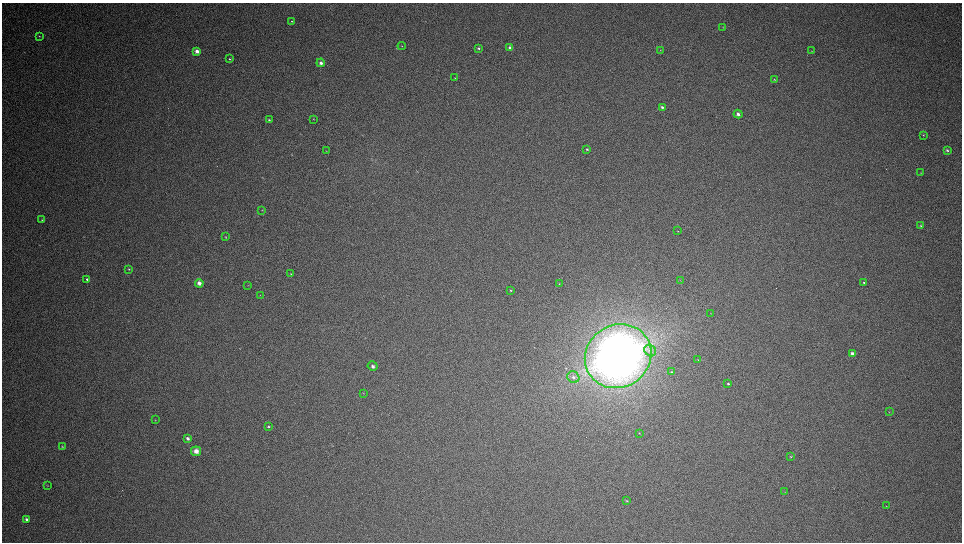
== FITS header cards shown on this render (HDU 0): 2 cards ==
NAXIS1  =                 1920
NAXIS2  =                 1080

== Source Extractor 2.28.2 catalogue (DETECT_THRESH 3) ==
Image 1920 x 1080 px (HDU 0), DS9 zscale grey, zoomed out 1/2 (1 PNG px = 2 x 2 image px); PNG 964 x 544 px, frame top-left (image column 1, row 1079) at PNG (2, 3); each listed source drawn as its Kron ellipse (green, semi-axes under 4 px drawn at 4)
Background 63.4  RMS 1.9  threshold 5.83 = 3 sigma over >= 5 px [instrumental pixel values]
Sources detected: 61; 1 cannot appear on this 1/2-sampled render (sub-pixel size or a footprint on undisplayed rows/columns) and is neither listed nor drawn; the other 60 listed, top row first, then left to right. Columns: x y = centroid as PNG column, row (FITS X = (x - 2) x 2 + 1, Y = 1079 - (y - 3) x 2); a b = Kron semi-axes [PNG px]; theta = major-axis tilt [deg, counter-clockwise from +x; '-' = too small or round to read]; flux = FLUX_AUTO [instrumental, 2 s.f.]
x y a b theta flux
292 21 3 2 - 310
723 27 3 2 - 120
39 36 4 2 - 240
402 46 4 2 - 300
510 47 4 3 - 1300
478 48 3 2 - 490
660 50 3 2 - 210
197 51 4 3 - 2700
812 51 3 2 - 150
229 59 4 3 - 460
321 63 4 4 - 1900
455 78 3 2 - 170
774 79 3 2 - 330
662 107 3 2 - 720
738 114 4 3 - 1500
314 119 3 2 - 200
269 120 4 3 - 400
923 135 3 2 - 230
587 149 3 2 - 570
947 150 3 2 - 590
326 151 2 1 - 140
920 173 3 2 - 130
262 210 3 2 - 200
42 220 3 2 - 260
921 226 4 3 - 470
678 231 3 2 - 190
225 237 3 2 - 280
129 269 4 2 - 320
291 274 3 2 - 250
87 279 3 3 - 790
681 280 3 2 - 150
199 283 4 4 - 2700
864 283 3 2 - 530
559 284 3 2 - 200
248 285 3 2 - 180
511 290 3 2 - 300
260 295 3 2 - 190
711 313 3 2 - 160
650 350 6 5 - 1500
852 353 4 3 - 1800
618 356 34 31 32 390000
698 360 4 2 - 230
373 366 5 4 - 1400
671 372 4 3 - 490
573 377 6 5 - 1400
728 384 3 3 - 510
363 393 3 2 - 170
889 412 3 2 - 210
155 420 3 2 - 180
268 426 3 3 - 640
639 433 3 2 - 170
188 438 4 3 - 1400
62 446 3 2 - 290
196 451 5 4 - 2900
791 457 3 3 - 260
47 486 3 2 - 140
784 492 3 2 - 160
627 501 3 3 - 330
886 506 3 2 - 230
26 519 4 3 - 960
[1 sub-pixel or undisplayed-footprint detection neither listed nor drawn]